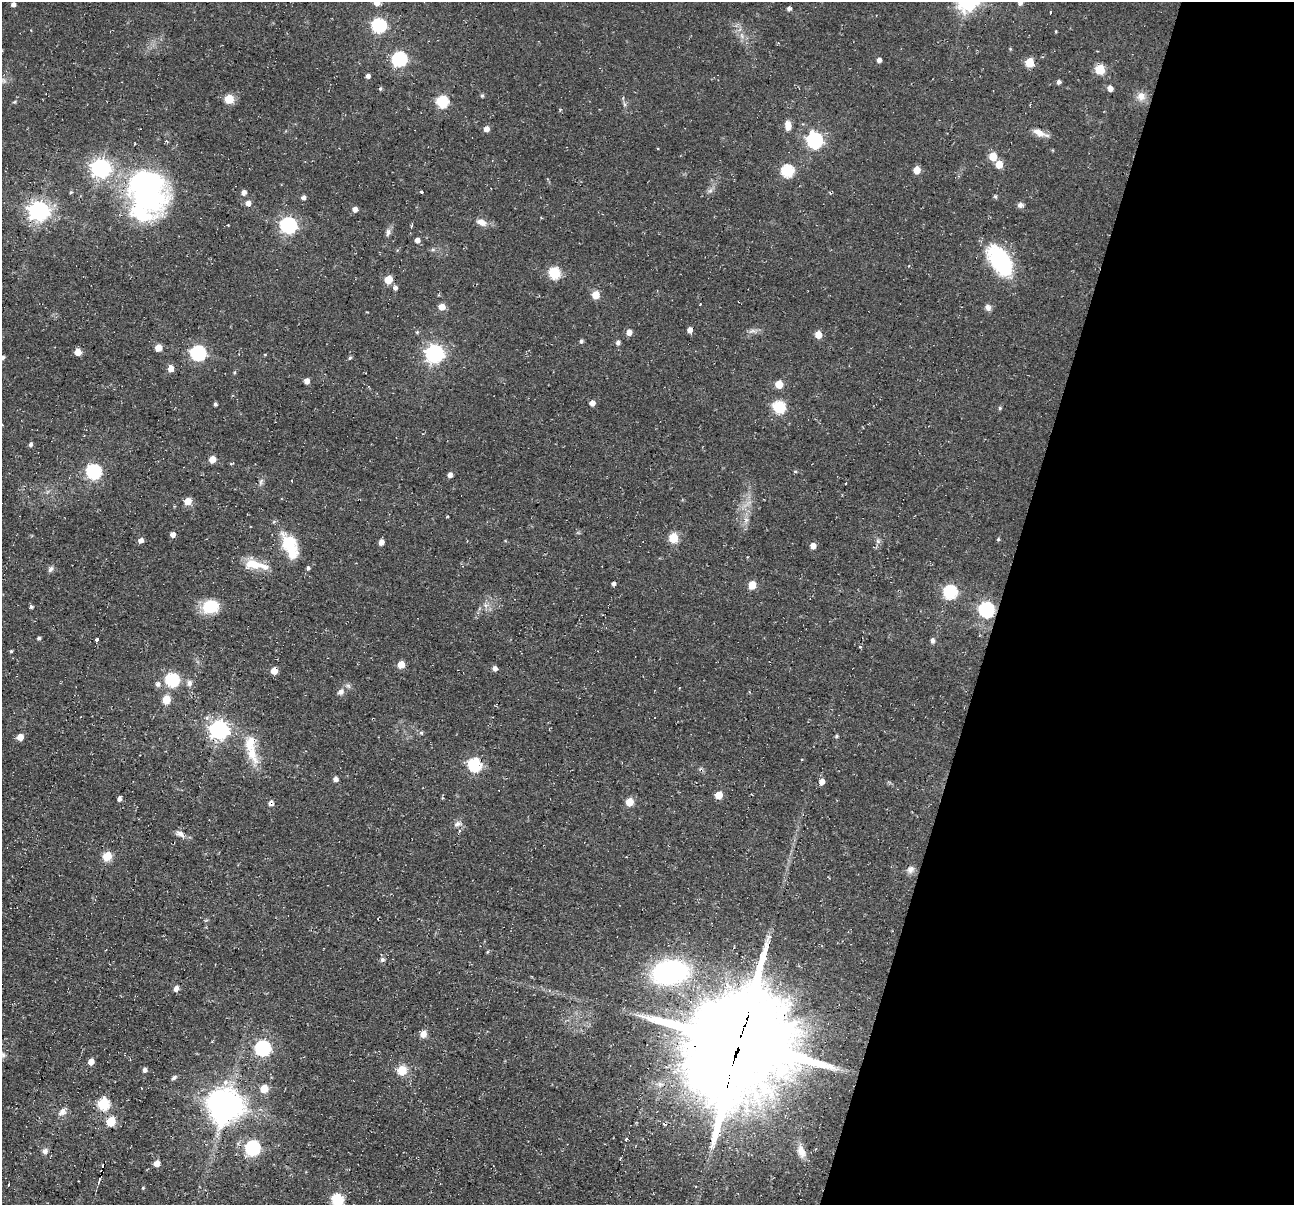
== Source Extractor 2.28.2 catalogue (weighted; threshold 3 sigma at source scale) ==
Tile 8 of 4 x 4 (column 4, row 2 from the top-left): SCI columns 3883-5174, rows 2569-3771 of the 5174 x 5222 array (HDU 1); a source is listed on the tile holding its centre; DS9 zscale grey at full resolution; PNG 1296 x 1207 px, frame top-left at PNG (2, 2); no overlay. Shown black and unused: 23% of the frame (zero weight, under 2 of 3 exposures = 2% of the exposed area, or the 3 px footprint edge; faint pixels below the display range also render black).
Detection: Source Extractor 2.28.2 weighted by HDU 2 'WHT'; one run over the whole footprint, this tile lists its part. Background 0.0471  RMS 0.008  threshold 0.0362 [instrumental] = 3 sigma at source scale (4.5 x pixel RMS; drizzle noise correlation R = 1.50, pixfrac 1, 0.05/0.05 arcsec/px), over >= 5 px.
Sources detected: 170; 1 too faint to see at this stretch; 3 inside a brighter object's white glare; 6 cosmic-ray / hot-pixel residue — not listed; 4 inside a brighter listed object's ellipse — not listed separately; the other 156 listed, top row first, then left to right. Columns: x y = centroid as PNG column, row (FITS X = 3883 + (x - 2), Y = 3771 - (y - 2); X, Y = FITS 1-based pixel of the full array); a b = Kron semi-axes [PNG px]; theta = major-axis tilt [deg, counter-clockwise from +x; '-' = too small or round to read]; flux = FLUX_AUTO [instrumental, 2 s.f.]
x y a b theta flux
377 2 6 5 - 6.5
1021 2 11 6 61 3.2
13 4 4 4 - 2.9
789 8 5 4 - 2.5
1051 12 3 2 - 1.7
378 25 7 6 - 140
1056 31 4 3 - 0.65
742 36 7 4 -71 2
1010 49 4 4 - 0.8
399 59 7 6 - 150
879 60 4 4 - 3
1029 62 6 5 - 26
1100 69 6 5 - 35
368 76 5 4 - 2.8
1058 82 5 4 - 2.6
1110 88 5 5 - 4.9
380 89 5 4 - 1.2
482 96 5 4 - 1.3
1141 96 13 12 - 6.8
229 99 5 5 - 31
442 101 6 6 - 71
14 102 5 3 - 0.84
624 104 6 4 -71 1.5
788 125 11 6 -89 6.4
486 129 5 5 - 4.7
1039 132 18 8 -22 6.9
814 140 7 7 - 200
993 157 6 5 - 19
999 164 6 5 - 14
100 168 7 7 - 410
917 170 5 5 - 12
787 171 6 6 - 79
146 191 51 39 -22 170
710 191 7 4 2 1.8
421 192 3 3 - 7.4
243 193 6 5 - 3.7
303 197 4 4 - 2.7
248 203 5 5 - 4.9
1020 205 8 7 - 2.7
355 209 5 5 - 4.7
38 211 7 7 - 450
482 222 13 8 -21 5.9
288 225 7 7 - 230
412 226 3 3 - 1.6
388 232 11 6 79 2.9
417 240 5 4 - 4
433 250 6 5 - 1.6
1001 260 30 17 -59 84
554 273 6 6 - 62
388 280 5 5 - 17
395 288 5 5 - 2.7
595 295 5 5 - 16
442 307 6 5 - 7.8
988 307 8 7 - 3.3
690 330 5 4 - 4.6
417 332 5 4 - 0.93
629 332 6 5 - 5.5
818 335 5 5 - 12
581 341 4 4 - 1.9
618 343 5 4 - 2.7
158 348 5 5 - 10
78 352 5 5 - 9.5
198 353 7 7 - 160
434 353 7 7 - 310
265 354 4 3 - 0.67
3 357 5 4 - 1.8
350 358 5 4 - 1.3
171 369 6 5 - 6.6
235 372 5 3 - 0.87
306 381 5 4 - 5.2
779 384 5 5 - 14
592 403 5 5 - 4.8
215 404 4 3 - 1.7
779 407 6 6 - 79
1000 408 4 4 - 1.2
30 444 5 4 - 2
212 459 5 5 - 11
93 471 7 7 - 150
795 471 5 3 - 0.79
450 475 6 5 - 3
261 482 11 5 67 2.3
846 483 3 3 - 3.7
187 501 6 5 - 11
746 519 8 6 -67 3.1
173 535 5 5 - 3.7
673 538 6 5 - 35
998 539 5 4 - 0.92
141 540 5 5 - 4
878 541 7 6 - 2
381 542 5 4 - 4.5
288 543 22 17 -50 29
813 546 5 5 - 5.3
253 564 26 13 -12 16
308 568 4 4 - 2
51 569 9 6 57 2.3
613 584 4 3 - 2.3
752 585 6 5 - 16
950 592 7 6 - 100
31 607 4 4 - 1.7
210 607 15 13 26 29
986 609 7 7 - 180
39 638 4 4 - 1.4
97 639 3 3 - 6.6
932 641 6 5 - 2.6
11 651 4 4 - 1
401 664 5 5 - 11
495 668 5 5 - 3.6
274 671 5 4 - 11
172 680 6 6 - 110
189 683 9 7 80 3.3
158 684 6 6 - 2.8
341 692 10 7 45 3.5
166 700 6 5 - 20
207 718 6 6 - 2.5
219 730 7 7 - 390
421 733 6 5 - 1.3
836 736 5 4 - 1.2
20 737 5 5 - 8
253 756 29 11 -73 18
474 765 6 6 - 100
335 779 5 5 - 3.1
822 782 6 5 - 5.5
719 795 5 5 - 15
119 799 5 4 - 2.5
629 802 5 5 - 15
271 803 7 6 - 2.8
457 824 10 6 38 3.2
180 834 10 7 -35 3.9
107 856 5 5 - 33
910 869 11 9 51 3.9
488 952 5 3 - 0.83
382 960 6 6 - 2.4
670 972 35 23 9 140
176 989 5 4 - 6.1
423 1034 9 8 - 4.3
740 1041 35 30 63 20000
262 1048 7 7 - 200
3 1055 8 6 -73 2.6
91 1062 5 5 - 6.7
145 1070 5 5 - 2.1
402 1071 7 6 - 22
174 1077 8 4 38 1.7
225 1082 8 7 - 3.6
264 1089 5 5 - 17
103 1104 6 6 - 65
226 1105 11 9 -25 1300
62 1111 11 6 41 4.6
111 1121 6 5 - 35
627 1139 3 3 - 4.9
252 1148 7 6 - 160
45 1151 7 7 - 2.8
801 1151 17 9 -74 7.5
157 1163 5 5 - 7.8
99 1180 6 2 71 1.2
143 1188 4 3 - 0.83
337 1200 6 6 - 70
Overlapping masked pixels (flux is a lower limit): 3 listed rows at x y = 986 609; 271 803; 740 1041
Isophote crosses this tile's border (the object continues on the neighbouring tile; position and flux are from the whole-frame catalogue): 4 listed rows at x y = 377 2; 1021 2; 3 357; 337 1200